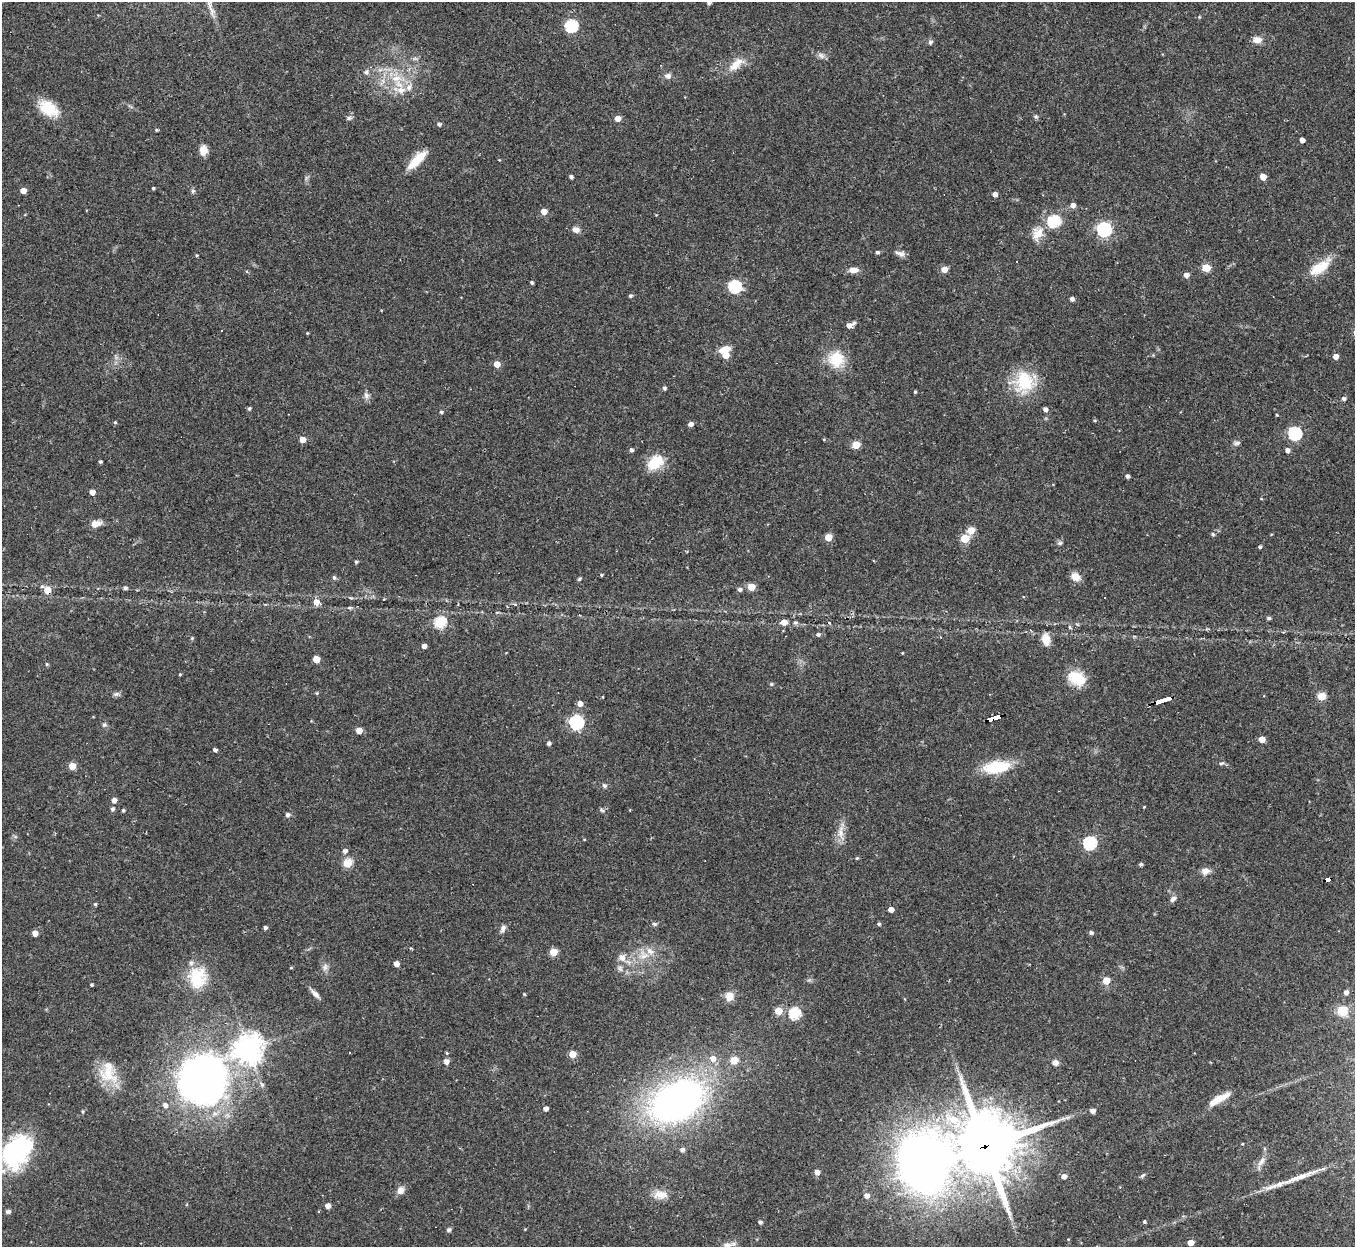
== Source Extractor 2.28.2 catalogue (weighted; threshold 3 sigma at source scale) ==
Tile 10 of 4 x 4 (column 2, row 3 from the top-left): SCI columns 1354-2706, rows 1388-2632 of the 5413 x 5393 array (HDU 1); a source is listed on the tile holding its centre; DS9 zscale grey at full resolution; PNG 1357 x 1249 px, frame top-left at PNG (2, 2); no overlay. Shown black and unused: <1% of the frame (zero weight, under 2 of 3 exposures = <1% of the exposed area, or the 3 px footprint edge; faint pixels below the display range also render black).
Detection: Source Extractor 2.28.2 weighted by HDU 2 'WHT'; one run over the whole footprint, this tile lists its part. Background 0.0562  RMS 0.0055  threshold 0.0246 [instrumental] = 3 sigma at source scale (4.5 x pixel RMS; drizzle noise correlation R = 1.50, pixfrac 1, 0.05/0.05 arcsec/px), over >= 5 px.
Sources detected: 208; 4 cosmic-ray / hot-pixel residue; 1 long thin detection or spike segment (spike, bleed or trail) — not listed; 4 inside a brighter listed object's ellipse — not listed separately; the other 199 listed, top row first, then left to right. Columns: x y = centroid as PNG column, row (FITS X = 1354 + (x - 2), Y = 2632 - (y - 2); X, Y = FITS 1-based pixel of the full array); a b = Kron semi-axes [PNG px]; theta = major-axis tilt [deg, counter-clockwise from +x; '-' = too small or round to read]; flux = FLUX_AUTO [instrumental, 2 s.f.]
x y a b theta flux
709 3 4 4 - 1.5
1199 17 4 4 - 0.57
571 26 6 6 - 66
1257 40 13 8 -4 3.7
930 42 5 5 - 1.5
821 56 10 6 -49 1.8
736 64 22 10 43 8
366 72 7 7 - 1.5
668 76 9 7 -14 2.2
396 78 15 10 2 8.5
401 90 16 9 -8 6.5
48 109 24 15 -34 16
1036 117 6 5 - 1.1
349 118 8 5 11 1.2
618 118 5 4 - 5.3
439 124 5 4 - 1.4
157 130 4 4 - 0.58
1302 140 4 4 - 3.3
203 151 11 8 89 4.9
417 160 26 9 46 12
571 177 4 4 - 1.1
1263 177 5 4 - 7.4
153 188 3 3 - 0.76
23 191 4 4 - 4.7
193 191 6 5 - 0.99
995 194 4 4 - 3.1
1073 205 5 5 - 3
544 211 5 4 - 5.7
1054 221 6 6 - 54
1104 229 6 6 - 120
576 230 9 7 -21 2.8
1037 233 18 13 45 7.5
877 252 4 4 - 1.2
900 253 14 7 -16 2.5
197 255 4 3 - 0.64
1320 267 31 12 35 13
1206 268 5 5 - 18
944 269 5 5 - 6.5
853 270 12 7 3 3.8
1186 275 5 4 - 3
532 283 4 3 - 0.96
735 286 6 6 - 62
630 296 4 4 - 1.1
1072 299 4 4 - 1.8
854 323 5 4 - 1.4
849 325 5 4 - 3.2
222 331 2 2 - 0.47
307 333 3 3 - 0.53
724 349 13 6 17 6.2
726 355 5 5 - 7.4
1336 356 4 4 - 4.7
836 359 22 21 - 15
497 364 5 5 - 6
1024 382 29 26 86 24
664 388 4 4 - 1.3
915 392 4 3 - 0.63
366 395 10 6 -75 2.1
1344 399 5 5 - 1.3
249 408 4 4 - 1
1045 409 5 4 - 2.2
441 412 4 3 - 0.86
1277 415 3 3 - 0.46
115 422 4 4 - 0.7
691 424 5 4 - 2.5
1295 433 6 6 - 80
302 439 4 4 - 5.6
824 439 4 3 - 0.4
1237 443 10 5 6 1.4
856 445 5 5 - 14
631 450 5 4 - 1.4
1287 450 4 4 - 2.4
100 462 3 3 - 0.9
655 462 22 15 40 13
1127 476 4 4 - 1.7
92 492 4 4 - 4.1
95 524 10 7 16 5.3
971 530 5 5 - 11
1213 534 5 4 - 0.92
828 537 5 5 - 10
965 538 5 5 - 20
1060 543 7 5 2 1.1
1260 547 4 4 - 1.1
356 562 4 4 - 0.9
601 575 4 3 - 0.65
1075 577 10 9 - 5.2
334 578 5 5 - 1.4
579 579 5 4 - 0.85
751 587 5 5 - 12
125 588 5 4 - 1.2
47 590 6 5 - 9.8
740 590 5 5 - 1.5
1105 598 2 2 - 0.38
316 602 5 5 - 6.3
350 608 7 3 8 0.88
1269 618 6 4 -2 0.85
440 622 6 5 - 49
784 622 5 4 - 5.4
795 622 6 5 - 1.1
818 634 6 5 - 1.2
192 638 5 4 - 0.63
1046 639 12 8 -75 6.6
424 646 4 4 - 2.5
316 659 5 5 - 9.7
47 664 5 4 - 0.6
180 674 3 3 - 0.54
1077 678 22 15 -29 13
771 684 4 4 - 0.93
116 694 9 5 16 1.4
1321 696 5 5 - 16
1164 701 15 3 17 160
580 703 5 4 - 3.6
995 718 13 4 15 120
576 722 6 6 - 99
104 725 7 6 - 1.2
359 730 5 4 - 6.4
1262 739 5 4 - 6.3
549 743 4 4 - 1.6
215 750 4 4 - 1.6
1221 763 8 4 21 0.78
72 766 5 5 - 9.8
997 767 28 12 9 24
604 785 5 5 - 1.3
114 800 5 5 - 2.7
1144 807 3 3 - 0.44
112 809 5 4 - 1.2
123 810 4 4 - 0.84
602 810 6 5 - 0.99
287 815 5 5 - 1.5
841 832 21 8 88 5.6
584 839 4 3 - 0.45
1090 843 6 6 - 76
345 851 5 4 - 2.4
857 858 4 4 - 0.64
347 863 5 5 - 22
1141 864 4 4 - 1.1
1205 871 10 8 13 3.5
1328 880 6 3 18 44
1173 899 9 6 45 1.9
95 904 4 4 - 0.75
891 909 4 4 - 3.8
654 924 7 5 -3 1.2
879 924 4 4 - 0.96
265 928 4 4 - 1.3
503 928 11 6 65 2.1
35 933 4 4 - 4.4
1091 933 4 4 - 1.5
553 952 5 5 - 13
643 955 14 12 -23 6.9
622 957 11 10 - 3.9
396 964 4 4 - 4.1
325 967 10 7 72 2.3
291 968 5 3 - 0.49
197 977 29 24 88 20
1106 981 5 5 - 9.5
91 985 3 3 - 0.72
1346 992 4 4 - 2.6
315 994 13 6 -45 2.9
524 994 4 3 - 0.55
729 996 10 10 - 5.4
778 1011 5 5 - 11
1343 1011 14 13 - 7.8
795 1013 6 5 - 48
249 1049 10 9 - 610
447 1053 4 3 - 0.53
572 1054 5 5 - 9.2
713 1059 7 7 - 4
734 1060 8 8 - 6
446 1061 5 5 - 3.2
1055 1063 7 7 - 2.5
108 1074 28 20 -35 15
202 1080 36 34 62 360
262 1084 6 5 - 1.4
1219 1099 29 7 29 8.2
677 1101 47 31 28 240
165 1105 6 5 - 2.5
546 1108 4 4 - 2.5
83 1111 5 3 - 0.65
1092 1111 5 4 - 2.5
954 1120 19 12 -38 16
985 1146 21 20 - 3900
682 1150 5 5 - 1.9
16 1151 36 26 55 71
1261 1162 15 6 55 3.3
921 1164 41 37 -81 480
817 1172 4 4 - 4
1143 1175 8 4 44 0.89
1064 1176 5 5 - 2.6
401 1190 8 7 - 4.2
660 1195 20 11 -3 6.6
867 1196 5 5 - 3.2
328 1206 5 5 - 3.3
8 1211 7 5 14 1.3
760 1222 5 4 - 1.3
1144 1222 4 3 - 0.94
525 1229 3 3 - 0.42
449 1230 5 4 - 1.5
1068 1239 4 3 - 0.35
1191 1243 5 4 - 5.7
727 1245 13 7 4 2.9
Overlapping masked pixels (flux is a lower limit): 6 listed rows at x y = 47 590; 1164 701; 995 718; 1328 880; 985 1146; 921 1164
Isophote crosses this tile's border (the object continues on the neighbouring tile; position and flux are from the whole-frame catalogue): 2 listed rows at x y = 709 3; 727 1245